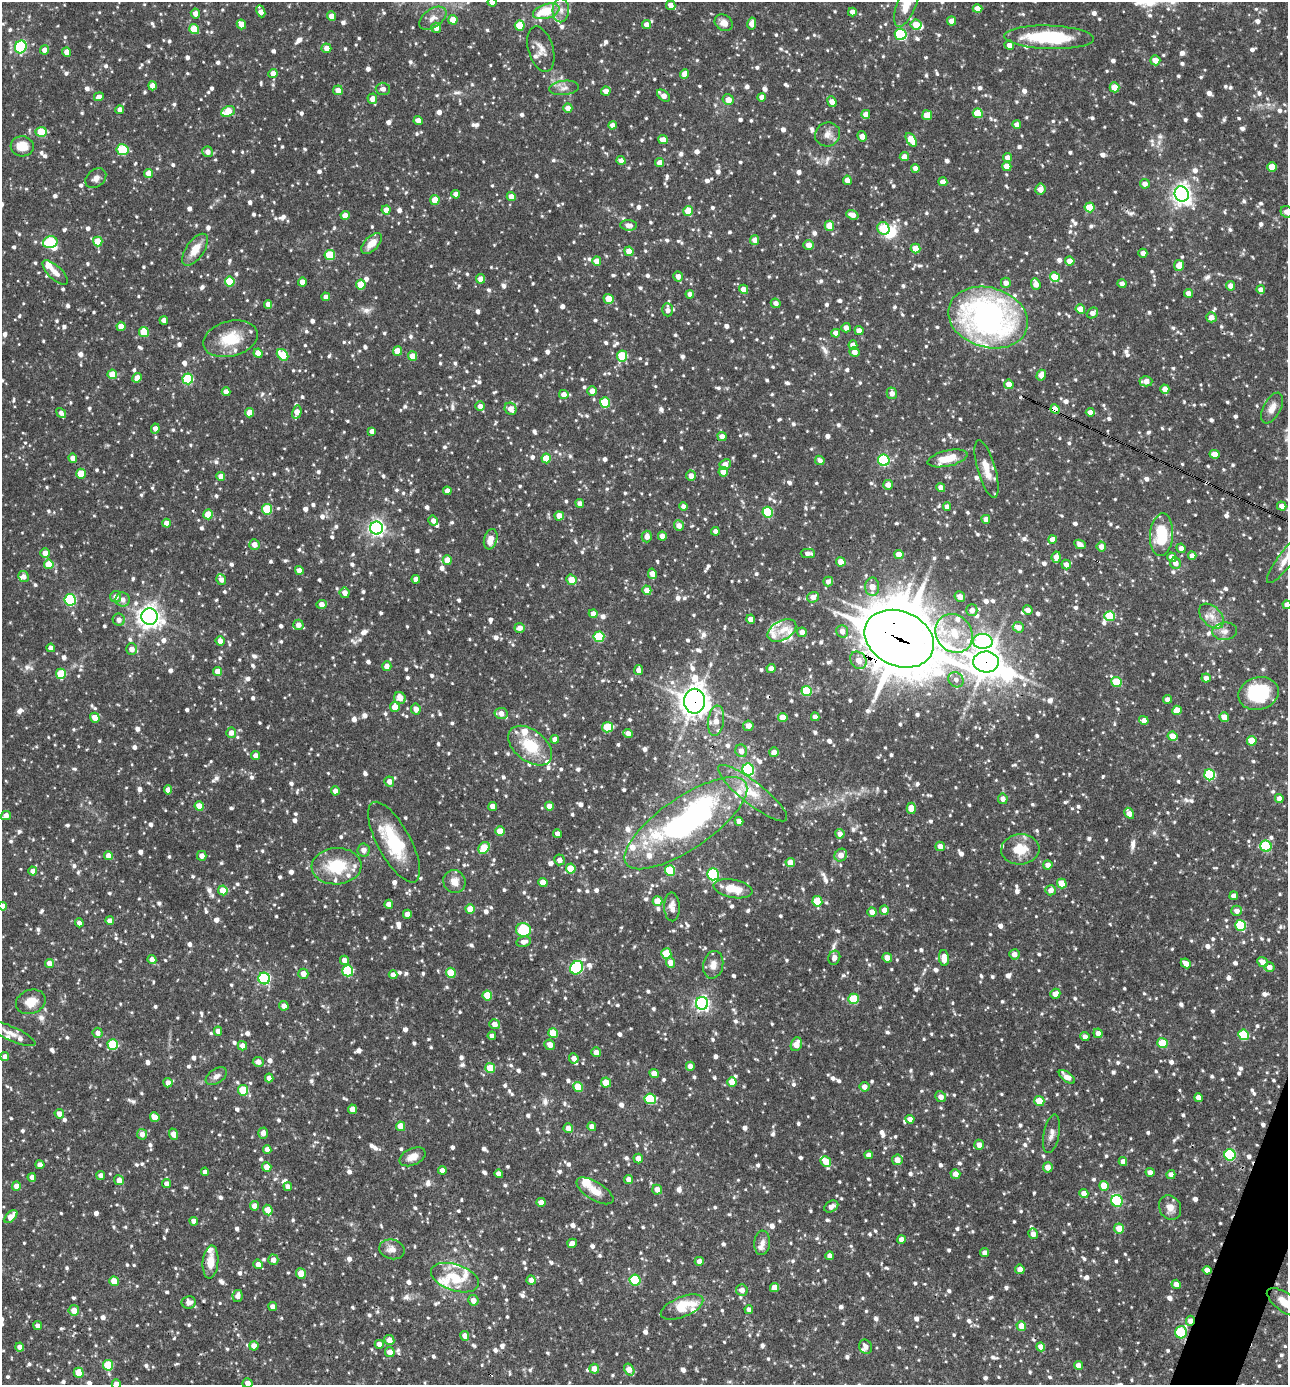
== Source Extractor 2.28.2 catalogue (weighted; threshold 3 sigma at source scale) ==
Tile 6 of 4 x 4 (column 2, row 2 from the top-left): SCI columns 1556-2841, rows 2768-4150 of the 5550 x 5536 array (HDU 1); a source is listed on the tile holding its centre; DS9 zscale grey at full resolution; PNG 1290 x 1387 px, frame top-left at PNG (2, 2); each listed source drawn as its Kron ellipse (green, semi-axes under 4 px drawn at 4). Shown black and unused: <1% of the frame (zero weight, under 3 of 4 exposures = <1% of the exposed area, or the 3 px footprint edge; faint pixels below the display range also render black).
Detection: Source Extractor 2.28.2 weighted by HDU 2 'WHT'; one run over the whole footprint, this tile lists its part. Background 0.0825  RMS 0.0039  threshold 0.0177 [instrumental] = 3 sigma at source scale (4.5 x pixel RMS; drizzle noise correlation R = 1.50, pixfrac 1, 0.05/0.05 arcsec/px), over >= 5 px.
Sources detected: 1802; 6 inside a brighter object's white glare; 5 cosmic-ray / hot-pixel residue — neither listed nor drawn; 54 inside a brighter listed object's ellipse — not listed separately; of the other 1737, all 500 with FLUX_AUTO >= 2.12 (the completeness limit of this list) listed and drawn (1237 fainter detections not listed), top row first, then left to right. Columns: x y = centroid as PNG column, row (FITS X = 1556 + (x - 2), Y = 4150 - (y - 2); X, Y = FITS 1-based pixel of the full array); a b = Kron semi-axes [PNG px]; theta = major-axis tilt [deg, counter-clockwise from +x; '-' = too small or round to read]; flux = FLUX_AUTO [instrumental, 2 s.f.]
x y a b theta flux
492 2 4 4 - 2.5
907 4 24 9 69 8.4
671 5 5 4 - 2.8
978 9 5 4 - 4.6
561 10 12 8 88 2.8
261 11 6 4 -65 2.7
546 11 13 7 17 13
852 12 4 4 - 2.5
195 14 5 4 - 2.8
331 16 4 4 - 3
433 18 15 9 35 3
453 20 4 4 - 5.2
952 21 4 4 - 3.1
724 23 9 7 -35 3.1
241 24 5 4 - 4.3
752 24 6 4 78 3
647 25 4 4 - 3
916 25 5 5 - 6.5
520 26 5 5 - 12
436 28 5 5 - 3
194 29 5 5 - 11
901 34 6 5 - 39
1049 37 45 11 -2 31
1009 45 5 4 - 2.7
21 47 6 5 - 47
326 48 5 4 - 2.6
541 49 23 12 -74 4.2
45 50 4 4 - 3.1
67 52 4 4 - 3.1
1155 60 5 5 - 4.1
273 74 4 4 - 3.7
684 74 5 4 - 4.6
152 86 4 4 - 5.2
1114 87 5 4 - 7.2
564 88 15 7 6 2.3
383 89 7 6 - 2.1
338 90 5 4 - 3.3
606 91 5 4 - 2.8
663 96 7 4 -39 3
99 97 5 4 - 2.2
762 97 4 4 - 2.3
372 99 5 5 - 2.8
728 100 5 5 - 3.1
832 102 5 4 - 3.6
568 108 5 4 - 3.4
120 110 4 4 - 2.5
228 111 7 5 24 9.2
978 113 5 4 - 10
866 114 4 4 - 3.3
927 115 5 5 - 8.9
418 121 4 4 - 3.2
612 125 4 4 - 2.4
1017 125 4 4 - 2.9
41 132 5 5 - 9.6
828 134 12 12 - 3.3
862 136 5 4 - 3.1
663 140 5 4 - 4.1
911 140 7 4 -56 7.3
22 146 11 10 - 7.1
122 150 6 5 - 19
208 152 5 5 - 2.4
904 157 4 4 - 3.1
1008 158 4 4 - 3
621 160 4 4 - 2.5
660 162 4 4 - 2.8
1007 166 4 4 - 4.3
1272 167 5 4 - 6.6
915 168 4 4 - 2.2
148 174 5 4 - 4
96 178 11 8 38 2.3
847 180 4 4 - 3.4
943 182 4 4 - 3.1
1145 184 5 5 - 2.6
1040 189 5 5 - 3.4
456 194 4 4 - 2.5
1182 194 8 7 - 210
511 197 4 4 - 3.6
435 200 5 4 - 6.8
1090 207 5 5 - 9.4
386 210 4 4 - 3.2
688 211 5 5 - 5.8
1287 212 6 5 - 2.2
345 215 4 4 - 3.6
852 215 6 4 -19 3.2
629 225 8 5 -6 2.5
829 226 5 5 - 7.4
883 228 6 6 - 16
755 240 5 4 - 2.9
98 241 5 4 - 9
50 242 7 5 15 25
372 243 13 7 46 4.8
809 245 5 5 - 3
916 248 5 4 - 6.7
195 250 18 9 55 6.1
629 251 5 4 - 4.7
1143 253 4 4 - 2.8
330 255 5 5 - 16
597 261 5 4 - 3.4
1070 261 4 4 - 4.5
1179 265 5 5 - 3.8
55 272 16 6 -44 3.1
678 276 5 4 - 2.7
1055 277 5 4 - 9.7
481 279 5 4 - 3.4
230 282 5 5 - 15
302 282 4 4 - 3.5
1006 283 5 5 - 2.8
1036 284 6 4 -69 3.4
1122 284 4 4 - 2.5
361 285 5 5 - 9.6
1231 286 5 4 - 3.1
744 289 5 4 - 3.6
1261 290 4 4 - 2.6
1188 293 4 4 - 2.4
690 294 4 4 - 2.3
326 297 4 4 - 2.1
609 299 5 4 - 7.8
776 303 5 4 - 2.2
268 304 4 4 - 2.7
1080 309 5 4 - 5.5
667 310 7 5 -90 2.5
1092 313 6 5 - 2.2
988 317 40 30 -16 130
1211 317 5 5 - 3
164 320 4 4 - 2.3
121 326 4 4 - 4.3
846 328 5 4 - 2.5
859 331 4 4 - 3
144 332 5 5 - 14
836 333 4 4 - 2.8
230 339 28 17 14 13
853 345 4 4 - 3.5
398 351 5 4 - 6.7
854 352 5 5 - 2.6
258 353 4 4 - 5.8
283 355 6 5 - 12
412 356 5 4 - 5.2
622 356 5 5 - 16
112 374 5 4 - 7.8
1041 375 5 4 - 4.4
137 378 5 4 - 3.6
188 379 5 5 - 31
1146 381 6 5 - 3.2
1009 384 5 4 - 4
1165 389 4 4 - 4.1
592 391 5 4 - 3.3
226 392 4 4 - 2.7
892 393 6 5 - 2.9
564 394 5 4 - 3
605 402 5 5 - 16
480 406 5 4 - 2.3
1272 408 17 8 62 3.5
511 409 6 5 - 3.3
1055 409 5 4 - 5.9
297 412 7 4 77 3.5
1090 412 4 4 - 2.6
61 413 5 4 - 2.1
250 413 4 4 - 6.1
155 429 5 4 - 2.3
372 431 4 4 - 2.2
722 436 5 4 - 2.9
1215 454 5 4 - 3.5
73 458 4 4 - 3.1
546 458 5 4 - 7.4
947 458 20 8 13 7.8
820 460 5 4 - 2.2
884 460 6 5 - 44
725 465 6 5 - 4
987 469 30 9 -74 6.5
723 472 5 5 - 3
81 474 5 5 - 9.5
221 476 4 4 - 3.2
691 476 5 5 - 3
888 485 5 5 - 2.9
941 488 4 4 - 3
447 491 4 4 - 3.1
580 503 4 4 - 2.5
684 506 4 4 - 2.2
1282 506 5 4 - 2.7
947 507 4 4 - 2.6
267 509 5 5 - 18
768 512 5 5 - 24
208 514 5 4 - 9.5
559 516 5 4 - 4.3
986 519 4 4 - 2.7
433 521 5 4 - 2.4
166 523 4 4 - 3
679 526 5 5 - 3.1
377 528 6 6 - 140
715 531 4 4 - 2.2
1161 535 21 11 86 17
647 536 6 5 - 3
662 536 4 4 - 2.7
491 539 10 6 73 4.8
1052 539 4 4 - 3.6
254 544 5 5 - 3.1
1080 544 6 4 -25 3.2
1101 547 5 5 - 2.7
1181 548 5 4 - 2.3
45 553 5 4 - 3.4
808 553 7 4 -1 2.4
899 554 4 4 - 6.1
1192 556 4 4 - 2.9
1056 557 6 4 84 3.4
1172 557 5 4 - 3.3
1285 559 29 7 53 4.1
447 560 5 4 - 6
841 562 4 4 - 5
1175 563 6 5 - 2.9
49 564 5 5 - 9.6
1066 564 5 4 - 2.6
299 570 4 4 - 3.6
652 574 5 4 - 3.4
24 576 5 5 - 2.1
416 579 4 4 - 2.4
221 580 5 5 - 2.4
571 580 5 5 - 5.8
828 582 5 4 - 2.4
872 587 9 7 90 4.4
647 590 5 4 - 3.4
345 593 5 5 - 3
960 596 5 5 - 3.2
116 597 5 5 - 2.5
813 597 6 5 - 2.8
70 600 6 5 - 44
123 600 7 7 - 2.6
321 604 5 4 - 3
1287 605 4 4 - 3.3
972 610 6 5 - 2.5
1028 610 5 4 - 2.6
593 614 4 4 - 3.2
1110 616 5 5 - 18
1212 616 15 9 -44 3.7
149 617 8 8 - 270
751 619 4 4 - 3.8
119 620 6 6 - 2.3
298 625 5 5 - 2.7
1018 627 6 5 - 3.7
520 628 5 5 - 2.8
782 630 15 9 28 5
842 631 6 6 - 3.3
1225 631 12 8 5 2.8
802 632 5 4 - 3.3
954 633 20 17 -55 13
599 637 5 5 - 20
899 639 36 27 -25 2000
220 641 5 4 - 2.7
983 641 10 7 -3 110
51 648 4 4 - 2.7
131 649 6 5 - 2.9
858 660 9 7 -54 3.6
986 662 13 10 -2 570
387 666 5 4 - 2.7
771 668 4 4 - 2.4
639 670 5 4 - 2.7
218 672 4 4 - 6
61 674 5 5 - 16
1206 678 4 4 - 2.6
956 680 8 7 - 2.2
1116 682 5 5 - 15
806 691 5 5 - 19
1259 694 20 16 16 27
400 698 6 5 - 4
1167 699 4 4 - 2.5
695 701 12 10 -90 460
395 707 5 4 - 4.5
416 709 5 5 - 2.7
1177 710 5 4 - 4.9
501 713 6 5 - 3.2
815 717 4 4 - 2.5
1224 717 5 4 - 4.2
95 718 5 4 - 3.7
783 718 5 4 - 6.2
1144 720 5 4 - 2.7
716 721 15 8 82 5.1
748 726 5 5 - 2.5
607 727 5 5 - 15
231 733 5 5 - 2.6
628 733 5 4 - 2.6
1173 736 5 4 - 7.1
555 739 4 4 - 2.8
1252 741 5 5 - 8.6
530 746 25 15 -39 15
741 751 6 5 - 3.1
774 752 5 4 - 2.8
255 756 4 4 - 2.6
748 769 6 6 - 46
1210 775 5 5 - 30
389 781 5 4 - 2.7
168 790 4 4 - 3.7
335 791 4 4 - 2.5
753 793 43 11 -38 10
1279 798 4 4 - 2.8
1003 799 5 5 - 2.3
199 806 5 4 - 6.8
493 806 4 4 - 4.2
549 806 4 4 - 3.6
911 808 6 4 -89 6.3
1129 813 6 4 -60 3.4
6 816 5 4 - 2.9
739 821 4 4 - 2.6
686 823 72 26 34 120
500 831 5 4 - 7.1
557 833 4 4 - 2.3
840 834 5 4 - 2.8
394 842 45 16 -61 23
940 846 5 4 - 3.1
1266 846 5 5 - 30
484 848 6 5 - 11
1020 849 19 15 5 9.4
364 850 6 6 - 2.2
841 855 7 6 - 3.7
108 856 4 4 - 4.5
202 856 5 4 - 2.5
559 860 5 5 - 2.2
790 863 5 4 - 5.2
1048 865 5 4 - 2.9
337 866 25 18 3 18
571 868 5 5 - 9.2
33 871 4 4 - 3.1
670 871 5 5 - 18
713 874 6 5 - 31
454 882 12 11 - 3.9
543 883 4 4 - 5.1
1062 883 5 4 - 8.9
733 889 20 9 -10 8.5
223 890 5 4 - 6.6
1051 890 5 5 - 2.6
1234 896 4 4 - 2.3
657 901 5 5 - 7.2
817 901 5 5 - 13
389 904 4 4 - 3.2
3 906 4 4 - 2.8
672 907 14 7 -88 2.6
470 909 5 4 - 5.6
884 910 5 4 - 3
1237 911 5 5 - 2.7
872 912 5 4 - 3.9
407 914 4 4 - 3.2
110 921 4 4 - 2.6
79 923 4 4 - 2.2
1240 925 5 5 - 22
523 930 7 7 - 15
524 942 7 5 11 2.3
666 954 5 5 - 12
1014 954 5 5 - 2.7
834 958 7 6 - 2.2
887 958 5 4 - 4.1
944 958 8 5 -85 4.5
152 960 4 4 - 2.7
344 960 5 4 - 2.8
670 962 5 4 - 3.7
1262 962 5 4 - 3
49 963 5 4 - 3
1186 963 5 4 - 3
713 965 14 10 78 3.3
1269 967 5 4 - 2.6
577 968 7 6 - 53
348 971 5 5 - 31
451 973 5 5 - 12
303 974 5 5 - 3.2
393 975 4 4 - 2.6
264 979 6 5 - 50
1055 994 5 5 - 3.1
487 995 5 5 - 10
853 999 5 5 - 18
31 1002 15 12 21 5.8
702 1003 6 6 - 120
284 1006 5 4 - 2.7
494 1024 5 5 - 3
218 1031 4 4 - 2.8
11 1033 27 7 -24 4
98 1033 5 5 - 2.4
553 1033 5 4 - 8.3
1098 1033 5 4 - 2.8
1244 1035 5 5 - 20
492 1036 4 4 - 2.7
1085 1037 4 4 - 2.5
1163 1043 5 5 - 12
796 1044 7 5 68 4.3
113 1045 5 5 - 22
550 1045 5 5 - 3.6
242 1046 5 4 - 3.3
596 1052 5 4 - 2.8
5 1057 4 4 - 2.4
574 1058 5 4 - 2.6
258 1062 5 5 - 2.7
690 1066 4 4 - 3
490 1068 5 5 - 9.4
654 1073 5 4 - 3.9
216 1076 12 7 34 2.3
1067 1077 9 5 -36 3.7
269 1078 4 4 - 2.6
732 1082 5 4 - 6.3
168 1083 5 4 - 2.7
606 1083 5 5 - 8.1
578 1087 5 5 - 9.9
864 1087 5 5 - 2.9
243 1090 5 5 - 13
941 1097 5 5 - 2.4
1198 1098 4 4 - 2.7
650 1099 6 5 - 22
1039 1101 5 5 - 8.3
352 1109 4 4 - 3.1
59 1114 5 4 - 2.9
155 1117 5 4 - 6.3
910 1119 4 4 - 2.3
401 1126 5 4 - 6.9
592 1127 4 4 - 3.5
568 1128 5 4 - 2.8
263 1133 5 4 - 2.9
142 1134 5 5 - 2.4
173 1134 6 4 -67 3.6
1051 1134 20 8 79 2.8
979 1145 5 4 - 2.7
267 1149 4 4 - 2.4
869 1155 4 4 - 2.7
1230 1155 6 5 - 42
413 1157 14 8 25 3.9
638 1158 5 4 - 3
897 1160 5 5 - 3.5
826 1161 6 5 - 6.8
1123 1162 4 4 - 2.4
40 1165 4 4 - 2.8
267 1167 5 4 - 5.6
1048 1167 5 5 - 3
442 1170 4 4 - 2.3
205 1172 4 4 - 2.2
1150 1172 4 4 - 2.4
499 1174 4 4 - 2.7
955 1174 5 4 - 2.8
101 1175 4 4 - 2.8
1171 1175 4 4 - 2.4
32 1177 4 4 - 2.6
629 1179 4 4 - 2.6
119 1180 5 4 - 3.5
167 1184 5 4 - 2.5
16 1186 4 4 - 3.2
1104 1186 5 4 - 6.5
288 1187 4 4 - 2.4
657 1190 5 5 - 3.6
595 1191 21 9 -31 5.1
1084 1193 4 4 - 3.5
1117 1201 6 5 - 32
541 1202 4 4 - 2.4
254 1206 5 4 - 3.7
831 1207 7 5 30 2.3
1170 1208 13 10 -63 3.4
268 1210 5 4 - 6.4
11 1217 8 4 44 5.5
194 1221 4 4 - 2.4
1119 1228 5 5 - 6
1033 1234 5 4 - 2.7
901 1239 4 4 - 2.7
572 1243 5 4 - 2.5
762 1243 12 8 86 2.3
392 1249 13 9 -15 3.2
985 1253 4 4 - 2.6
830 1256 4 4 - 2.5
273 1260 5 5 - 3.1
699 1261 4 4 - 2.5
210 1262 16 8 84 5.3
258 1264 5 4 - 2.7
1020 1269 5 4 - 2.9
1207 1270 4 4 - 2.7
301 1274 5 5 - 6.6
455 1278 25 13 -19 11
531 1280 5 4 - 3.5
635 1280 5 5 - 22
114 1281 5 4 - 5.6
1176 1284 4 4 - 3
774 1288 4 4 - 4
742 1290 6 5 - 2.9
237 1296 6 5 - 2.4
473 1300 5 5 - 2.8
189 1302 7 6 - 2.8
1285 1302 21 9 -35 6.7
273 1307 4 4 - 2.7
682 1307 22 10 22 13
749 1309 4 4 - 2.2
74 1310 5 5 - 3.9
1190 1321 5 4 - 3.1
38 1326 4 4 - 2.5
1021 1326 5 5 - 4.6
1181 1332 6 6 - 27
465 1336 5 4 - 3.1
389 1340 5 5 - 3.5
379 1344 4 4 - 2.9
254 1346 4 4 - 4
20 1347 4 4 - 2.8
866 1347 7 6 - 2.2
1041 1347 5 4 - 3.3
390 1352 5 5 - 3.1
108 1365 5 5 - 16
1079 1365 4 4 - 2.8
594 1369 5 5 - 3.4
629 1369 6 4 -58 4.9
79 1373 5 4 - 9
247 1383 5 4 - 2.3
116 1384 4 4 - 3.4
Overlapping masked pixels (flux is a lower limit): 6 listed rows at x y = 1055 409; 899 639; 986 662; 695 701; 1190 1321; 1181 1332
Isophote crosses this tile's border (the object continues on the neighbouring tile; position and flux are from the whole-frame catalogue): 11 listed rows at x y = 492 2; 907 4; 1287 212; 1282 506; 1285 559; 1287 605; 3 906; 11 1033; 1285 1302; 247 1383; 116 1384